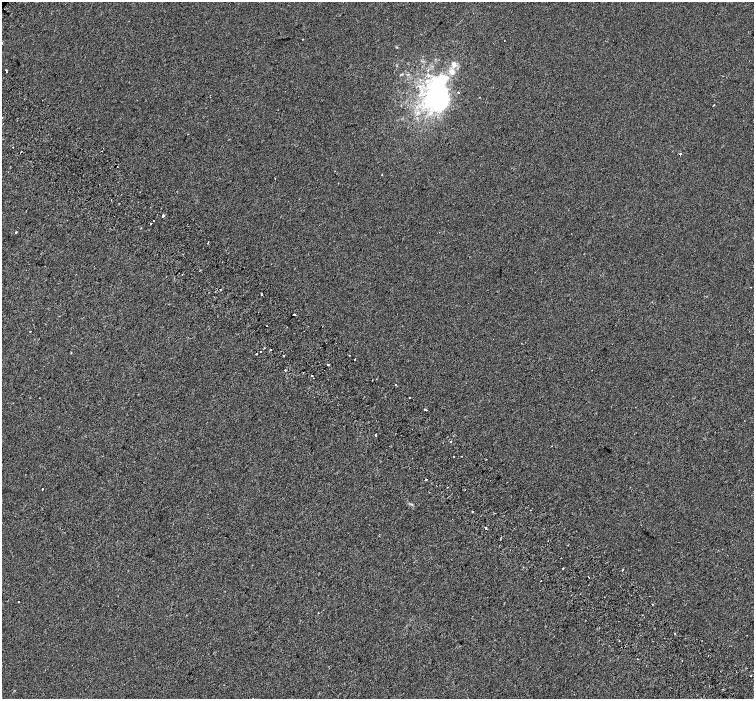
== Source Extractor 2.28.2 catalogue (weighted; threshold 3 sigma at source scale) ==
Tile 6 of 4 x 4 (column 2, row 2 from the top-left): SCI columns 1571-3073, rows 3110-4502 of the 6139 x 6154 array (HDU 1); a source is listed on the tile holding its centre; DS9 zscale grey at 2 x 2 block average (1 PNG px = mean of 2 x 2 image px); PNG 756 x 701 px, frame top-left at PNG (2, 2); no overlay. Shown black and unused: <1% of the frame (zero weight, under 2 of 3 exposures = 4% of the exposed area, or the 3 px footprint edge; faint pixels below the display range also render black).
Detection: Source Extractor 2.28.2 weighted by HDU 2 'WHT'; one run over the whole footprint, this tile lists its part. Background 0.00116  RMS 0.0055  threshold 0.0246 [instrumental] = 3 sigma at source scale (4.5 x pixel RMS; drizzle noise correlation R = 1.50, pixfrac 1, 0.0396/0.0396 arcsec/px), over >= 5 px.
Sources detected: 68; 3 inside a brighter object's white glare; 12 cosmic-ray / hot-pixel residue — not listed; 5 inside a brighter listed object's ellipse — not listed separately; the other 48 listed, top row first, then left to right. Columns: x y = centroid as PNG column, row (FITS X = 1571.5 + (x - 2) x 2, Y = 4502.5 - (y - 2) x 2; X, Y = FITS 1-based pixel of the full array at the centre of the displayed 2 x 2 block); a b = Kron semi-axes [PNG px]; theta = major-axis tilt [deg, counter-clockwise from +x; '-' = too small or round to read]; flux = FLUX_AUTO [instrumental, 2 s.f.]
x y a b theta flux
302 39 2 2 - 1.1
504 41 2 2 - 1.5
6 70 2 2 - 1.1
430 95 49 41 -38 150
714 105 2 2 - 2.7
680 154 2 2 - 6.2
111 200 2 2 - 0.44
163 215 2 2 - 22
153 220 2 2 - 4.8
151 224 2 2 - 27
16 232 2 2 - 1.2
208 243 2 2 - 2.8
183 254 2 2 - 0.45
751 287 2 2 - 0.45
261 295 2 2 - 1.5
214 297 2 2 - 1.2
294 315 2 2 - 9.6
267 326 2 2 - 1.5
30 331 2 2 - 0.64
264 348 2 2 - 0.7
270 349 2 2 - 2.1
256 354 2 2 - 16
349 355 2 2 - 1.3
355 359 2 2 - 3.1
328 364 2 2 - 11
285 370 2 2 - 0.93
592 370 2 2 - 0.46
312 375 2 2 - 2.4
313 378 2 2 - 0.55
409 398 2 2 - 4.9
424 409 2 2 - 1.1
426 410 2 2 - 1.4
376 435 2 2 - 4.5
451 441 2 2 - 2.5
454 456 2 2 - 1.5
426 479 3 2 - 1.4
43 489 2 2 - 2.6
531 510 2 2 - 1.4
472 512 2 2 - 1.7
510 550 2 2 - 0.68
563 568 2 2 - 0.91
589 577 2 2 - 2.6
541 581 2 2 - 0.61
18 601 2 2 - 0.58
318 613 2 2 - 0.74
619 640 2 2 - 0.55
637 659 2 2 - 1.6
750 676 2 2 - 0.56
Overlapping masked pixels (flux is a lower limit): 2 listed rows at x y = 256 354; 426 479
Diffuse or blended objects may show on this block-average render without a row.